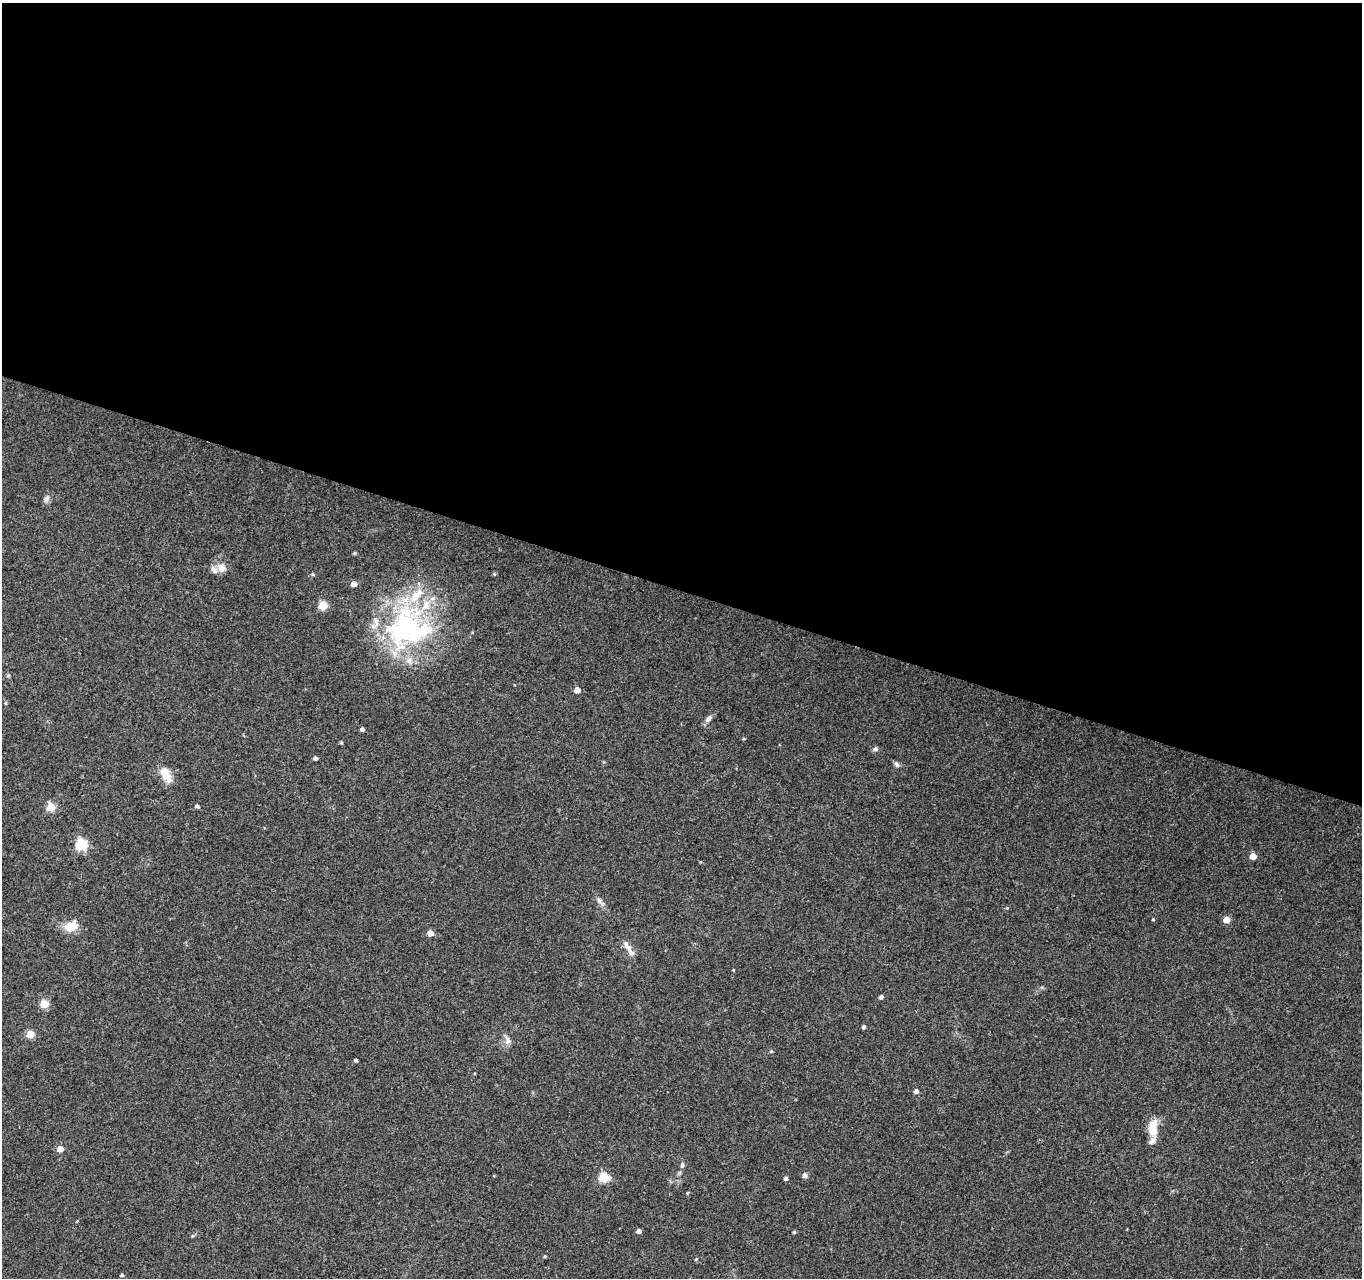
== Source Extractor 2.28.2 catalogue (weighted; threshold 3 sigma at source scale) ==
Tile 3 of 4 x 4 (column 3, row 1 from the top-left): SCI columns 2721-4080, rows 4043-5318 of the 5450 x 5597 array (HDU 1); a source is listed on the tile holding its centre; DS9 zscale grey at full resolution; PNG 1364 x 1280 px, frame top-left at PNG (2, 3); no overlay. Shown black and unused: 46% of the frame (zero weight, under 3 of 4 exposures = <1% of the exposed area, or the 3 px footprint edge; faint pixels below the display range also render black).
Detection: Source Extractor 2.28.2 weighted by HDU 2 'WHT'; one run over the whole footprint, this tile lists its part. Background 0.069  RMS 0.0045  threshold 0.0204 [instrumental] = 3 sigma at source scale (4.5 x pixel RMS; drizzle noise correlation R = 1.50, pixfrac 1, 0.0396/0.0396 arcsec/px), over >= 5 px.
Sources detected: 59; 9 inside a brighter listed object's ellipse — not listed separately; the other 50 listed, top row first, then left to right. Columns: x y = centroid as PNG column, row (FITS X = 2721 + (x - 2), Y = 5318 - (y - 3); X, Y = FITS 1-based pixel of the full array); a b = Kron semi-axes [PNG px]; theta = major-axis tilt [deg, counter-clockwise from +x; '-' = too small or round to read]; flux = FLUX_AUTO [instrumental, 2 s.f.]
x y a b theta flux
46 499 11 7 57 1.6
221 568 12 10 75 3.7
313 574 5 3 - 0.45
494 574 5 4 - 0.54
354 584 5 4 - 4.3
323 605 5 5 - 18
407 629 61 56 45 90
8 676 6 4 2 0.58
577 690 5 4 - 4
5 703 5 3 - 0.5
708 719 11 6 46 2
362 729 4 4 - 1.3
744 739 5 3 - 0.42
341 743 6 3 -18 0.42
875 749 8 6 17 1.2
315 758 4 4 - 1.3
897 764 8 6 -57 1.2
166 774 22 11 -63 6.6
197 806 4 4 - 1.1
51 807 5 5 - 16
81 845 6 5 - 48
1253 856 5 4 - 5.6
599 900 9 6 -69 1.6
1007 908 4 4 - 0.4
1153 919 4 3 - 0.47
1226 920 5 5 - 6.5
70 926 13 10 25 9.3
430 933 5 5 - 3.7
628 947 10 8 -19 2.1
733 970 4 3 - 0.34
881 997 4 4 - 1.3
44 1004 5 5 - 16
863 1027 4 3 - 0.97
30 1034 5 5 - 13
507 1040 14 7 -77 2.3
771 1051 5 4 - 0.52
355 1060 3 3 - 0.93
916 1091 5 4 - 1.7
1152 1128 16 9 84 9.6
60 1149 5 5 - 4.7
682 1165 7 5 -87 1.1
805 1175 6 6 - 1.4
604 1178 6 5 - 28
786 1178 4 4 - 1.2
77 1221 4 3 - 0.32
639 1231 4 4 - 2.2
794 1232 4 4 - 0.63
545 1256 4 3 - 0.53
696 1259 4 3 - 0.42
122 1275 4 3 - 0.65